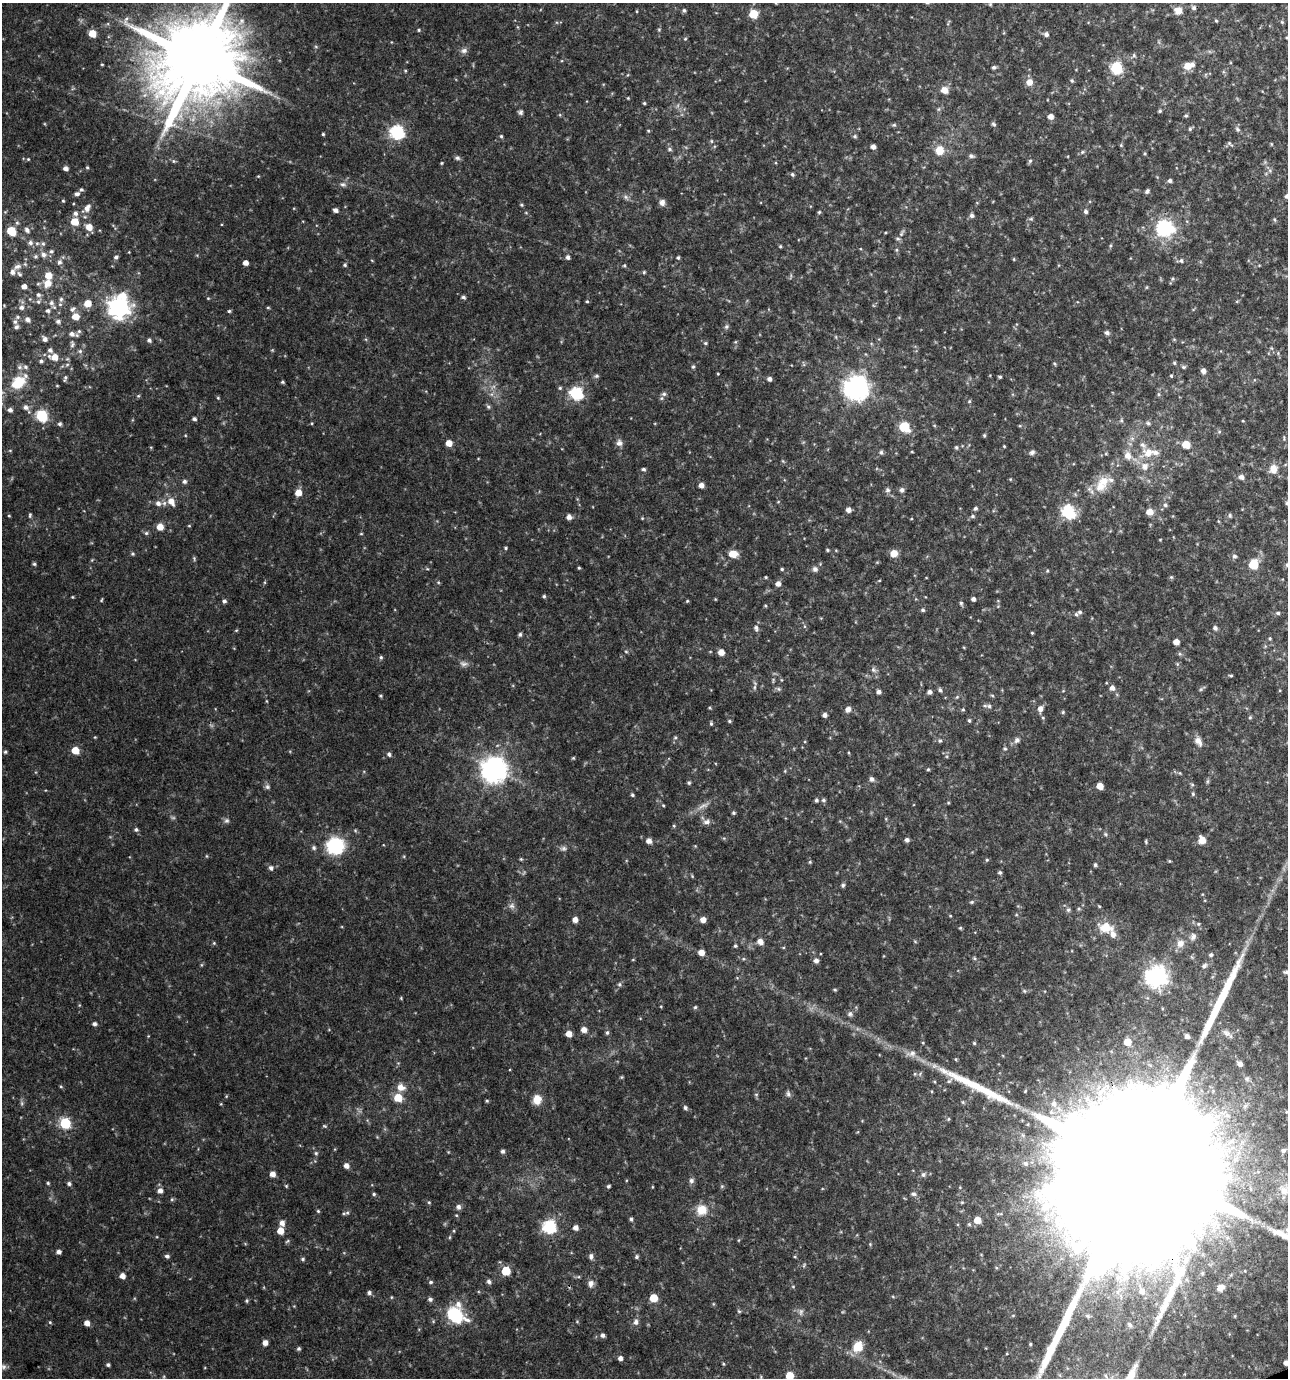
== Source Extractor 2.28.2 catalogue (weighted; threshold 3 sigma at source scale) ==
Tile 6 of 4 x 4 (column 2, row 2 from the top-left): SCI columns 1362-2647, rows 2756-4131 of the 5349 x 5509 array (HDU 1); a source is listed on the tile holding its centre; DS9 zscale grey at full resolution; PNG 1290 x 1380 px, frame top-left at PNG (2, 3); no overlay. Shown black and unused: <1% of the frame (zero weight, under 3 of 4 exposures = <1% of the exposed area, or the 3 px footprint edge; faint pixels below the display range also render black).
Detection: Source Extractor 2.28.2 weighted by HDU 2 'WHT'; one run over the whole footprint, this tile lists its part. Background 0.0481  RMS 0.0052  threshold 0.0234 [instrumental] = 3 sigma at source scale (4.5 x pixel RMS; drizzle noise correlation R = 1.50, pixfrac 1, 0.0396/0.0396 arcsec/px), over >= 5 px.
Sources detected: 484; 6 too faint to see at this stretch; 2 long thin detections or spike segments (spike, bleed or trail) — not listed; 16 inside a brighter listed object's ellipse — not listed separately; the other 460 listed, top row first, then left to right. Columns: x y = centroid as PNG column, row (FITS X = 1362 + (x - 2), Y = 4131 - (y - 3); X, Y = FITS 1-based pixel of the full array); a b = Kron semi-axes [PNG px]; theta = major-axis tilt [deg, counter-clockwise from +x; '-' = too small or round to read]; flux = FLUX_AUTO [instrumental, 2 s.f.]
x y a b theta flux
776 3 4 4 - 0.56
990 4 5 4 - 0.61
1194 8 6 6 - 1.4
684 10 5 4 - 1
1178 10 9 8 - 4.2
753 14 6 5 - 20
1216 21 4 3 - 0.6
1282 22 5 4 - 0.62
419 30 5 4 - 0.64
659 30 5 4 - 0.6
92 33 5 5 - 11
1046 34 5 5 - 1.8
1287 38 4 4 - 0.62
685 39 4 4 - 0.6
316 47 6 3 -19 0.65
464 51 9 7 16 2
1134 55 5 5 - 0.88
199 59 22 21 - 8900
102 64 3 3 - 0.54
1188 66 9 6 17 8.3
994 67 5 4 - 1.2
1116 68 6 6 - 62
405 71 4 4 - 0.55
1072 80 5 5 - 0.84
1029 82 9 8 - 3.6
944 90 8 7 - 4.4
628 98 4 3 - 0.48
644 103 4 4 - 0.67
938 109 6 4 88 0.81
1160 111 4 4 - 0.84
520 112 6 6 - 1.2
560 115 5 4 - 0.59
1050 116 5 5 - 3.4
1186 116 5 4 - 0.77
993 124 6 5 - 0.92
894 125 5 5 - 0.79
1190 129 6 5 - 0.85
1237 129 7 6 - 1.2
648 131 5 4 - 0.56
397 132 7 6 - 100
323 134 3 3 - 0.71
501 136 4 4 - 0.69
855 136 5 5 - 0.89
711 141 5 5 - 0.72
1230 143 9 5 -37 0.93
1121 145 5 4 - 0.55
873 147 4 4 - 2.5
669 149 6 5 - 1
939 150 9 9 - 8
1082 152 6 4 46 0.78
1145 153 5 4 - 0.62
971 156 8 5 -10 1.2
457 158 7 5 -6 1.2
28 159 4 3 - 0.52
173 161 6 5 - 0.86
1030 161 6 5 - 1
441 163 4 3 - 0.5
87 167 4 4 - 0.64
66 168 5 4 - 2.2
792 174 5 5 - 0.95
258 176 4 3 - 0.43
1170 181 5 5 - 1.3
343 184 9 7 -12 1.7
81 190 5 5 - 0.92
1147 191 6 4 54 1.2
77 194 6 5 - 1.6
1287 196 5 4 - 1.4
626 197 8 6 -24 1.5
63 201 4 4 - 0.66
662 202 8 7 - 2.3
521 205 4 4 - 0.74
87 208 12 7 61 3.7
335 210 5 4 - 2.1
1085 211 5 5 - 1.3
819 212 4 4 - 0.7
75 213 6 5 - 1.9
526 213 5 3 - 0.49
972 215 6 6 - 1.4
1031 219 5 5 - 0.84
1274 219 6 3 -59 0.69
74 222 6 5 - 11
89 227 8 7 - 5.2
1165 228 13 12 - 46
27 230 7 6 - 1.9
11 231 7 5 -45 18
885 233 4 3 - 0.46
902 233 12 4 62 1.4
30 243 7 7 - 2.1
43 244 7 5 -68 1.2
780 246 4 4 - 0.66
896 250 6 4 90 0.75
51 251 6 6 - 1.2
129 252 3 3 - 0.36
43 255 8 8 - 2.9
35 256 6 6 - 1.1
116 257 6 5 - 1.4
568 257 5 5 - 1.6
678 258 5 4 - 0.83
1014 259 4 4 - 0.51
1181 261 6 6 - 1.3
59 262 8 6 71 1.9
245 263 4 4 - 3.3
345 265 5 4 - 0.9
624 265 5 4 - 0.71
17 266 10 7 20 2.3
644 272 4 4 - 0.63
19 274 8 5 -52 1.2
48 276 6 6 - 7.8
1172 279 5 3 - 0.69
48 283 8 7 - 6
24 286 5 4 - 2.9
1147 287 5 3 - 0.51
38 295 6 6 - 1.5
463 297 4 4 - 1.2
208 298 4 4 - 0.49
61 299 6 5 - 1.1
587 301 4 4 - 0.6
1237 301 6 3 19 0.53
38 302 6 5 - 1.1
51 303 8 7 - 2.2
87 303 6 6 - 7.7
21 307 7 7 - 2
119 307 9 8 - 370
268 307 5 3 - 0.57
72 309 9 6 41 1.5
48 311 6 6 - 1.4
229 311 4 4 - 0.78
75 316 6 5 - 7
28 320 7 6 - 1.9
58 321 6 5 - 1.5
15 322 7 5 90 1.4
726 327 7 6 - 1.2
79 331 6 6 - 1.1
1107 333 6 5 - 1.6
72 334 8 6 -19 2.3
836 337 6 3 -72 0.58
45 339 7 5 -57 2.2
1174 339 5 3 - 0.5
149 340 5 5 - 1.4
705 343 5 4 - 0.79
72 344 9 5 -88 1.4
50 350 6 5 - 1.6
80 351 6 6 - 1.1
1278 353 5 5 - 0.69
54 357 9 6 -12 6.3
41 361 5 5 - 1.2
1174 363 5 4 - 0.72
1054 364 6 3 -46 0.6
693 366 5 4 - 0.83
19 367 8 6 0 1.4
1183 367 6 5 - 0.85
1203 371 5 5 - 2.5
718 374 3 3 - 0.43
596 376 7 5 15 1
1171 376 4 3 - 0.61
1000 377 4 3 - 0.75
65 378 8 4 73 1.1
769 379 4 4 - 2
18 382 22 12 37 17
282 382 4 4 - 0.73
57 386 5 3 - 0.47
560 388 5 5 - 0.74
856 388 8 8 - 500
576 393 6 6 - 81
664 394 7 6 - 1.4
1159 394 6 4 -90 0.76
138 396 5 4 - 0.66
218 398 4 4 - 0.55
969 401 5 4 - 0.66
26 407 8 7 - 2.5
488 407 7 5 -49 1
10 410 7 6 - 1.8
41 415 6 6 - 53
194 419 5 4 - 1.3
1121 420 6 4 63 0.82
1243 421 4 3 - 0.4
1148 423 6 6 - 1.1
60 424 5 5 - 1.2
1020 426 5 3 - 0.53
904 427 6 6 - 34
1219 432 5 5 - 0.81
984 435 4 3 - 0.74
1284 439 7 2 85 0.57
449 443 5 5 - 5.7
619 443 9 8 - 2.2
1186 445 5 5 - 11
1004 446 3 3 - 0.47
956 447 5 5 - 0.87
10 450 5 3 - 0.51
881 452 6 6 - 1.2
1032 452 7 6 - 1.4
1148 453 15 13 9 8.3
1128 456 10 8 -62 4.4
783 461 6 3 -71 0.57
1145 466 11 10 - 4.8
643 469 5 4 - 1.1
1273 469 13 11 82 5
1241 477 7 6 - 2.1
184 481 5 5 - 1.4
701 485 5 4 - 2.9
1100 487 16 15 - 9.6
887 490 8 7 - 1.5
902 490 5 5 - 1.8
298 493 5 5 - 6.3
171 501 9 7 -55 5.1
778 502 5 3 - 0.47
158 503 7 7 - 2.4
1287 503 5 5 - 1
1165 505 6 5 - 1.2
975 508 6 4 43 1
848 510 5 5 - 2.6
1068 511 7 6 - 82
1150 512 6 5 - 6.4
30 515 7 4 77 0.78
1230 515 6 5 - 0.78
9 516 4 3 - 0.49
973 516 6 5 - 0.94
569 517 6 5 - 2.5
642 518 5 4 - 0.51
189 526 5 3 - 0.47
160 527 5 5 - 6.5
146 533 5 5 - 0.97
361 534 5 3 - 0.49
1160 540 4 2 - 0.41
505 548 4 3 - 0.63
827 550 5 3 - 0.64
894 553 7 6 - 5.6
132 554 5 5 - 0.8
733 554 7 5 -2 9.8
1234 556 6 5 - 1.4
194 558 6 4 -80 0.72
34 564 5 4 - 0.83
1253 564 6 6 - 27
1287 565 6 5 - 0.93
579 568 4 3 - 0.61
427 569 5 3 - 0.53
782 569 4 4 - 0.65
815 569 7 7 - 1.8
1047 571 5 3 - 0.57
766 577 3 3 - 0.53
1171 577 5 4 - 0.68
879 581 5 3 - 0.44
438 582 5 4 - 0.62
778 584 5 5 - 2.7
544 596 4 4 - 0.83
72 597 4 3 - 0.46
715 599 4 3 - 0.43
973 599 4 4 - 1.8
101 600 5 3 - 0.55
224 601 5 4 - 1.4
687 601 4 3 - 0.57
961 603 6 5 - 0.94
765 606 4 4 - 0.52
923 610 5 4 - 0.96
1080 612 5 5 - 0.99
1278 613 5 4 - 0.98
756 628 8 6 -82 1.8
1215 628 6 5 - 1.5
236 630 5 3 - 0.51
1032 633 3 3 - 0.53
520 634 5 5 - 1.1
1270 638 5 4 - 0.64
1176 642 5 4 - 4.5
626 651 5 3 - 0.61
721 652 5 5 - 4.8
381 657 6 4 -68 0.84
873 670 8 7 - 1.6
1231 676 4 3 - 0.67
754 687 6 4 89 0.91
1112 688 6 6 - 2.6
778 689 7 5 -21 1
940 690 6 4 -67 1.1
879 692 5 4 - 1.8
929 692 5 4 - 1.7
992 695 6 3 -19 0.62
380 696 5 4 - 0.62
957 697 5 4 - 0.68
989 706 6 6 - 1.4
848 709 6 6 - 2.5
1040 709 7 6 - 3.1
963 710 5 4 - 0.68
1063 712 5 5 - 0.72
825 715 4 4 - 1.7
1250 717 5 4 - 0.75
969 720 5 4 - 0.83
729 721 5 4 - 0.73
711 724 5 4 - 0.75
675 737 6 5 - 0.86
1017 740 7 6 - 2
940 741 6 5 - 0.86
1198 741 13 8 -59 3.6
1005 749 6 6 - 0.88
75 750 6 5 - 9.2
5 752 4 4 - 0.8
389 754 6 5 - 1.3
573 758 4 4 - 0.55
928 769 5 4 - 0.72
494 770 8 8 - 590
1180 773 6 3 -71 0.51
872 779 6 6 - 1.7
1207 781 6 4 89 0.82
689 783 5 4 - 0.85
1192 785 6 4 -2 0.72
1100 786 5 5 - 5.8
267 787 7 6 - 1.3
1193 794 5 5 - 0.76
632 795 4 4 - 0.86
816 800 5 4 - 1
823 800 5 5 - 1.1
948 803 4 4 - 0.51
663 805 4 4 - 0.52
703 806 21 6 27 3.8
733 813 5 4 - 0.84
226 821 7 6 - 1.4
706 822 11 7 11 2.1
674 826 5 3 - 0.57
136 829 5 5 - 1.1
1106 834 6 5 - 0.84
907 840 5 5 - 1.6
1202 840 6 5 - 7.1
649 841 5 5 - 3.1
1146 842 6 3 -90 0.62
335 846 18 17 - 30
314 848 6 5 - 1.2
564 848 7 7 - 1.4
206 856 5 3 - 0.49
521 859 5 4 - 0.58
810 862 5 4 - 0.61
1095 865 5 4 - 0.97
271 868 6 6 - 1.6
1000 872 5 5 - 1
692 876 5 4 - 0.54
843 885 5 4 - 1.1
972 902 6 4 20 0.83
512 906 8 7 - 2
1079 909 5 3 - 0.64
1068 910 6 5 - 1.2
950 916 4 4 - 0.49
575 920 5 5 - 3.3
703 920 5 5 - 3.5
1106 927 21 12 -7 10
960 928 5 4 - 0.63
1193 937 11 8 64 2.4
760 942 8 6 -47 3.1
214 943 4 4 - 0.62
1180 943 11 10 - 4.1
735 946 4 4 - 0.81
701 952 5 5 - 4.4
1211 955 5 5 - 1.1
816 960 6 5 - 1.9
1204 966 8 6 42 1.6
1286 972 8 6 -1 1.6
1157 976 8 7 - 340
619 984 6 6 - 1.1
835 990 4 4 - 0.65
401 998 4 4 - 0.51
695 1007 5 4 - 0.71
850 1014 8 7 - 1.5
94 1024 5 4 - 1.5
584 1030 5 5 - 3.6
607 1033 7 5 75 1
1226 1033 13 8 -34 2.6
569 1034 5 5 - 4.7
1187 1036 5 4 - 1.8
1127 1042 5 5 - 8.3
974 1043 4 4 - 0.69
911 1053 15 8 9 3.4
1240 1064 6 5 - 2.7
510 1069 3 2 - 0.48
915 1074 6 3 -72 0.62
920 1074 7 4 58 0.89
621 1077 6 4 89 0.55
1247 1079 9 8 - 2
61 1086 5 3 - 0.57
401 1087 9 7 -23 4.8
756 1094 6 4 0 0.6
788 1094 8 5 -81 1.4
398 1098 6 6 - 12
537 1100 10 9 - 6.6
487 1101 5 4 - 0.65
1054 1104 8 7 - 2.8
1245 1106 7 6 - 1.6
685 1108 5 5 - 1.1
1286 1112 5 5 - 0.7
948 1119 5 5 - 0.69
65 1123 6 6 - 47
1222 1133 6 4 -18 1.1
1283 1150 7 5 17 1.4
503 1151 5 4 - 1.3
316 1153 6 5 - 0.94
1025 1163 4 4 - 0.72
346 1166 5 5 - 3
1141 1169 130 30 -71 160000
272 1174 5 5 - 3.7
923 1174 7 6 - 1.5
691 1181 7 7 - 1.6
48 1183 4 4 - 0.69
69 1184 5 5 - 1.2
286 1186 5 4 - 0.6
608 1186 5 4 - 0.87
722 1186 5 4 - 0.69
652 1187 4 3 - 0.38
160 1191 6 6 - 2.7
1284 1191 12 10 -40 4.9
374 1194 5 4 - 0.78
913 1194 7 6 - 1.4
172 1199 6 4 45 0.72
429 1202 5 4 - 0.62
962 1202 5 5 - 0.67
458 1207 7 6 - 1.6
702 1210 13 13 - 8.4
318 1211 4 4 - 0.67
344 1213 6 5 - 0.86
631 1219 5 4 - 1
977 1220 5 5 - 7.8
282 1223 6 5 - 2.9
969 1224 5 5 - 0.9
549 1226 6 6 - 92
576 1228 5 5 - 2.8
280 1231 5 5 - 6.5
454 1231 4 3 - 0.41
450 1237 5 3 - 0.53
287 1241 7 4 44 0.72
870 1244 4 4 - 0.56
59 1252 5 4 - 2
167 1256 6 5 - 1.4
591 1256 7 5 83 1.7
637 1257 5 5 - 1.1
795 1257 5 3 - 0.49
303 1259 5 5 - 0.87
506 1271 5 5 - 22
122 1276 5 5 - 3.3
489 1281 6 5 - 1.5
431 1282 6 4 2 0.95
591 1284 11 8 83 2.5
1221 1288 9 7 27 3
1142 1292 8 8 - 2.4
369 1293 5 5 - 1.4
391 1297 5 3 - 0.48
893 1297 5 3 - 0.52
653 1298 5 5 - 12
430 1299 6 5 - 1.3
246 1301 5 5 - 0.83
739 1311 5 4 - 0.66
455 1315 22 15 -33 25
577 1321 5 3 - 0.52
50 1322 4 4 - 0.55
636 1322 9 6 85 2
87 1323 5 5 - 3.5
602 1335 5 4 - 1.7
265 1343 5 4 - 3.4
1030 1344 3 2 - 0.45
858 1347 14 11 53 9.6
298 1349 5 4 - 1
620 1358 5 4 - 2
1286 1363 4 4 - 3
723 1364 4 3 - 0.53
108 1365 4 4 - 1
4 1367 8 6 -45 1.3
790 1375 5 5 - 13
Overlapping masked pixels (flux is a lower limit): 1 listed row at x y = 1141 1169
Isophote crosses this tile's border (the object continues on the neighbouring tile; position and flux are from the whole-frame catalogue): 10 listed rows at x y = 776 3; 1287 38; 199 59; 1287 196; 1287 503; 1287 565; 1286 972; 1141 1169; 1286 1363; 790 1375